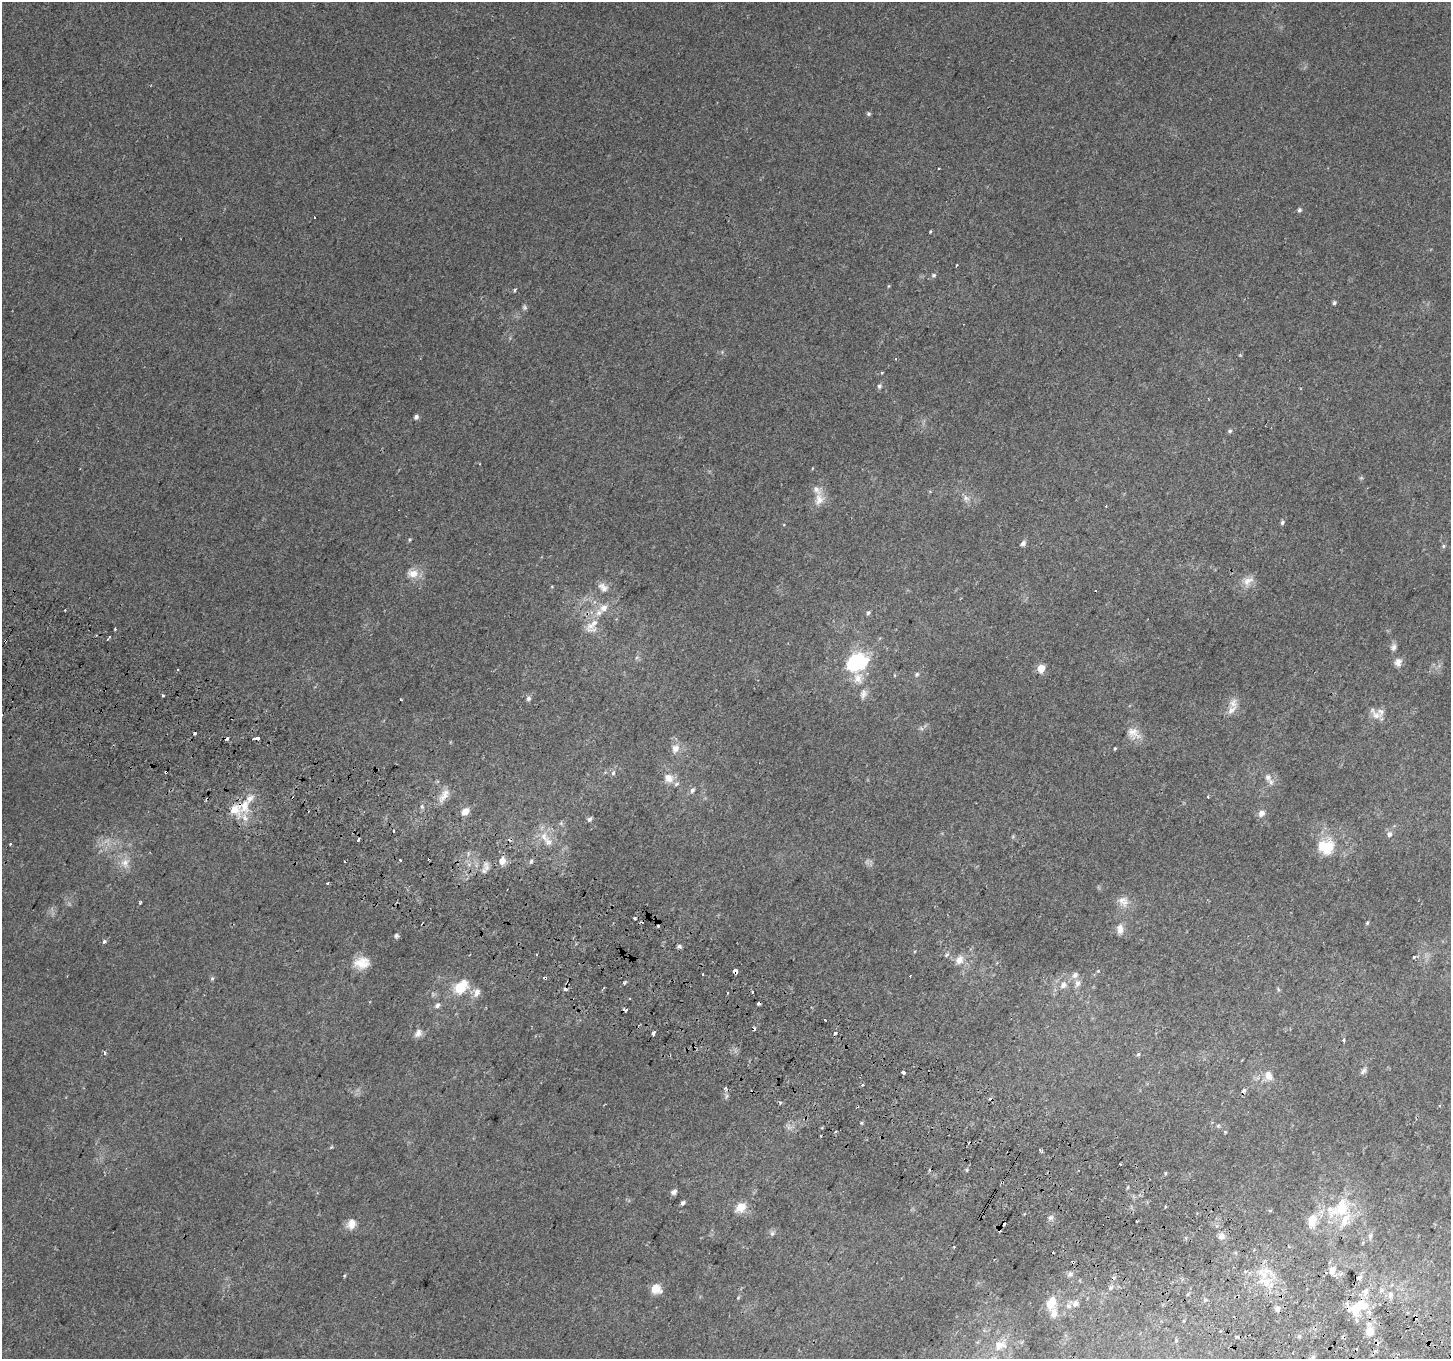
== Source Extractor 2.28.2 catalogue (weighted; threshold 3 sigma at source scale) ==
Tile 6 of 4 x 4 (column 2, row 2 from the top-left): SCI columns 1479-2927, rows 3017-4373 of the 5846 x 5965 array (HDU 1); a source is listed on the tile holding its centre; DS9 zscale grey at full resolution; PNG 1453 x 1361 px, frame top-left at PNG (2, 2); no overlay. Shown black and unused: <1% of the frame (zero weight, under 2 of 3 exposures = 2% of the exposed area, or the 3 px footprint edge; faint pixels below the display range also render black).
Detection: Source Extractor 2.28.2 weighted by HDU 2 'WHT'; one run over the whole footprint, this tile lists its part. Background 0.00422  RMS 0.0035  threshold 0.0158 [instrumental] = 3 sigma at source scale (4.5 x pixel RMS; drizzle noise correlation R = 1.50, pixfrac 1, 0.0396/0.0396 arcsec/px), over >= 5 px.
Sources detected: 200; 1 too faint to see at this stretch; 1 inside a brighter object's white glare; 31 cosmic-ray / hot-pixel residue — not listed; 19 inside a brighter listed object's ellipse — not listed separately; the other 148 listed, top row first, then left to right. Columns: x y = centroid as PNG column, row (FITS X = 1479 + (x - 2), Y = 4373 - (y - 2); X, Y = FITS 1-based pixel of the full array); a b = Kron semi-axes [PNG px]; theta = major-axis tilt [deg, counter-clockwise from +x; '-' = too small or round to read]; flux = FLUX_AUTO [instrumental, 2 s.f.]
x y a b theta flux
869 114 5 5 - 0.62
939 169 3 3 - 0.67
1299 210 6 5 - 0.75
930 231 5 2 - 0.3
957 265 3 2 - 0.48
934 275 6 6 - 0.77
889 286 5 3 - 0.32
515 290 4 3 - 0.74
1334 303 5 4 - 0.73
882 372 3 3 - 0.46
879 386 6 5 - 0.86
416 417 5 5 - 1.1
1230 431 6 6 - 0.72
966 498 10 7 -22 1.6
819 499 19 12 78 4.1
1282 522 6 5 - 0.79
410 539 6 4 58 0.42
1023 543 7 5 40 1.1
1443 546 6 5 - 0.54
413 573 16 11 -8 3.9
1248 581 17 11 30 3.4
552 586 5 3 - 0.3
603 587 16 10 -39 2.6
1096 591 3 2 - 0.34
604 608 12 9 27 3
868 613 6 5 - 0.7
590 626 24 17 -64 6.3
109 636 3 3 - 1.3
1393 647 10 7 71 1.3
856 662 26 19 28 24
1398 662 12 9 84 2
1041 668 5 5 - 9.3
177 669 3 3 - 0.99
917 674 6 5 - 0.68
894 675 5 3 - 0.26
863 694 14 8 75 2
163 695 4 3 - 0.54
528 699 6 6 - 0.82
401 700 3 2 - 0.26
1231 710 16 9 41 2.9
1376 715 16 10 -4 3.1
1133 732 16 14 19 4.1
227 738 4 3 - 1.7
257 738 7 3 4 6.1
675 748 11 8 61 2.8
1115 749 4 3 - 0.37
166 772 3 3 - 1.6
613 773 8 5 73 0.89
1268 777 11 8 -63 1.9
669 778 14 13 - 3.8
692 790 7 6 - 1.2
444 795 22 10 53 3.7
1208 796 3 3 - 0.59
245 806 22 14 80 7.7
422 806 6 4 73 0.61
465 811 9 7 43 2.9
1261 813 8 7 - 1.9
590 819 6 5 - 0.96
561 823 5 5 - 0.56
394 831 4 3 - 3.1
1389 834 7 6 - 1.3
544 837 15 10 -65 3.7
358 840 4 3 - 0.64
1327 847 22 16 61 8.5
400 860 3 3 - 0.87
502 861 7 6 - 3.7
531 861 6 5 - 0.66
125 863 14 12 74 3.6
486 864 11 8 53 2.1
327 883 3 2 - 0.55
1122 900 15 11 34 2.9
140 902 4 3 - 0.36
635 918 3 3 - 3.6
1367 923 4 4 - 0.43
1120 929 14 8 -84 2.5
396 936 6 5 - 0.67
104 941 4 4 - 0.85
679 946 6 5 - 0.71
1414 957 5 4 - 0.58
959 960 13 10 64 3.1
362 963 19 14 6 5.5
735 971 4 3 - 30
1098 971 4 4 - 0.31
212 978 6 5 - 0.56
624 983 6 3 71 0.41
1077 983 11 8 77 1.8
1063 985 9 7 46 2
460 988 23 17 4 8.3
1278 989 6 4 -47 0.42
727 993 3 2 - 0.24
437 1006 6 5 - 1.3
625 1010 3 3 - 2.3
825 1020 3 2 - 1
418 1033 12 9 52 1.9
653 1033 4 3 - 2.8
835 1033 3 3 - 1.5
1344 1040 4 4 - 0.72
104 1053 5 4 - 0.77
1138 1054 5 4 - 0.53
1364 1071 11 6 52 1.1
903 1072 4 3 - 2.5
1268 1076 14 11 -67 3.2
862 1084 3 3 - 2.2
1244 1090 4 3 - 1.9
780 1102 3 3 - 0.9
1439 1106 4 3 - 0.39
861 1123 5 4 - 0.41
1218 1126 6 5 - 0.56
836 1132 3 3 - 1.1
331 1147 4 3 - 0.47
1040 1151 5 3 - 0.58
1120 1164 2 2 - 0.24
967 1170 5 4 - 0.41
1165 1173 5 3 - 0.33
1128 1187 5 3 - 0.38
674 1192 8 6 37 1.2
683 1203 5 4 - 0.96
1166 1206 3 3 - 0.44
740 1207 17 12 32 4.2
1340 1208 37 24 36 18
1270 1210 5 3 - 0.37
1051 1217 8 7 - 1.1
351 1224 13 10 72 3.3
772 1233 8 6 75 0.9
1370 1236 9 6 70 1.1
1221 1237 10 8 0 1.5
1289 1246 4 3 - 0.37
954 1247 3 3 - 0.27
1073 1262 4 3 - 0.48
1332 1270 9 8 - 3
1070 1274 7 5 33 1
1264 1275 13 11 -80 5.5
344 1276 5 3 - 0.35
1359 1277 5 5 - 2.2
1111 1288 6 5 - 0.65
656 1289 11 10 - 4.2
1366 1291 10 7 80 1.9
1390 1295 8 7 - 1.4
738 1298 5 4 - 0.37
1051 1303 16 10 71 4.8
1075 1304 8 6 55 1.7
1357 1307 22 11 28 13
1278 1309 8 7 - 1
1415 1317 5 4 - 4
1370 1331 13 12 - 3.4
1299 1336 6 4 45 0.58
1237 1337 4 3 - 0.53
999 1345 15 10 10 4
Overlapping masked pixels (flux is a lower limit): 7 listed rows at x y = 227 738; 166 772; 245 806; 735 971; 625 1010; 1073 1262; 1415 1317